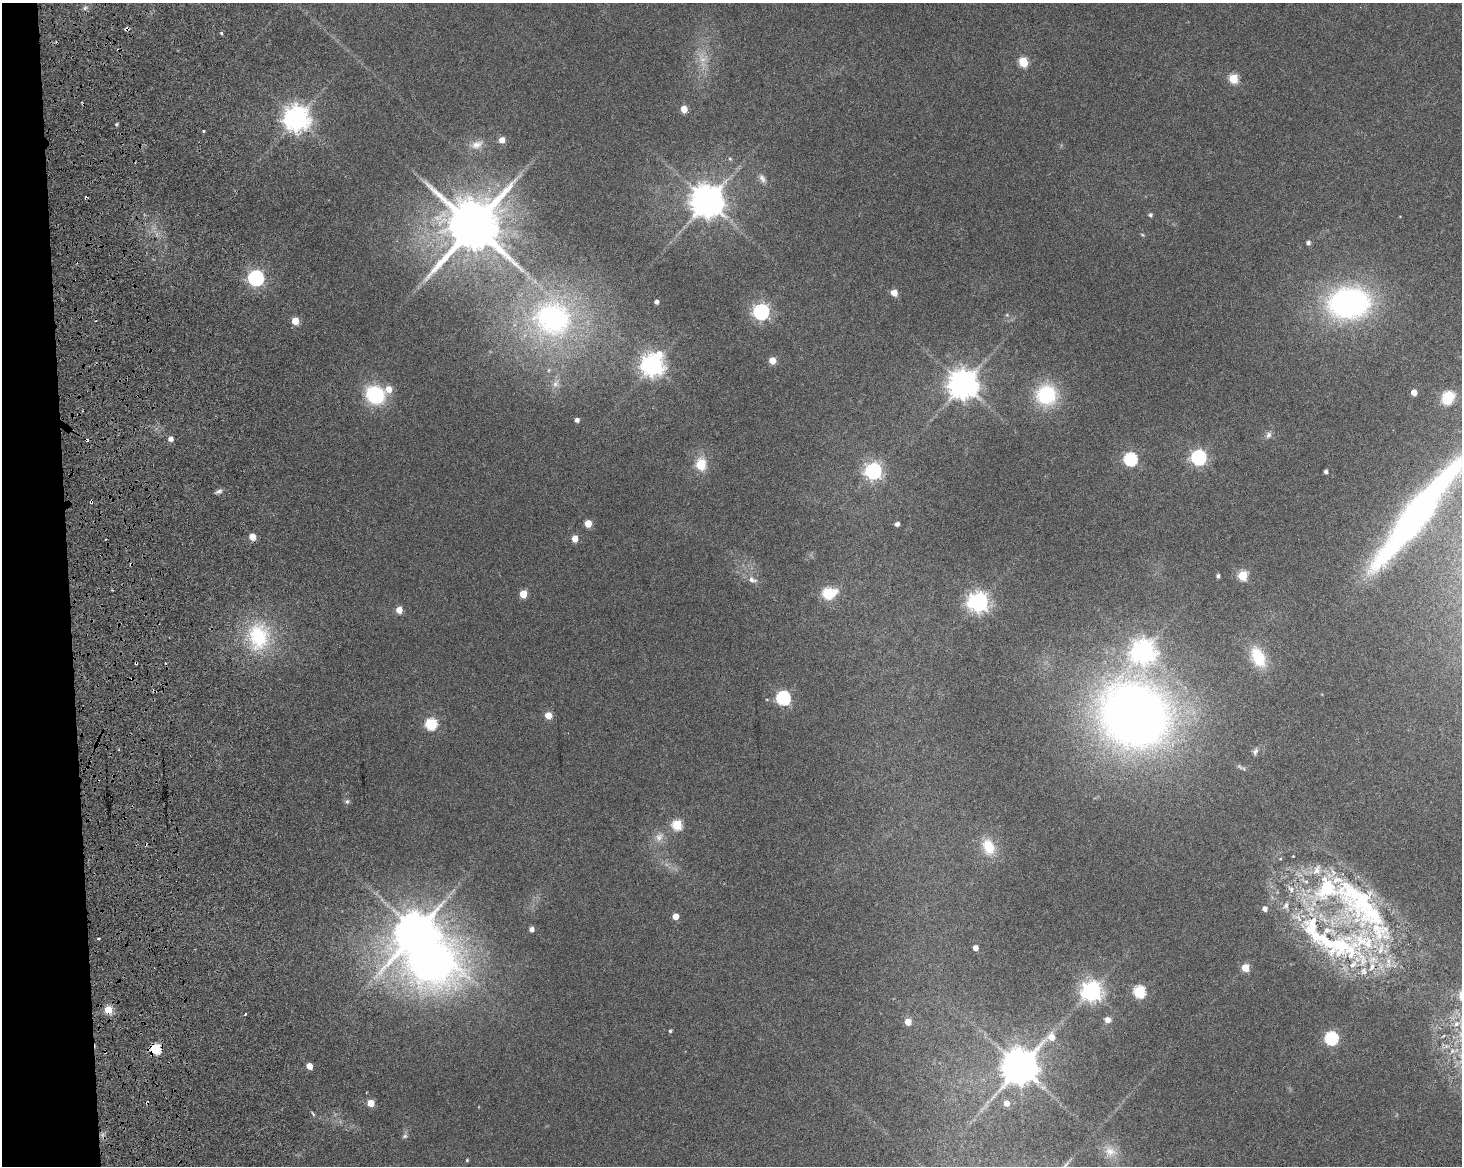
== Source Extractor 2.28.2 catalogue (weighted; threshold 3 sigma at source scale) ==
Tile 4 of 3 x 4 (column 1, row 2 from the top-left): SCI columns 80-1539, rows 2486-3649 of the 4717 x 4901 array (HDU 1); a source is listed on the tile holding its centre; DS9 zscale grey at full resolution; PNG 1464 x 1168 px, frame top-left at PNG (2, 3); no overlay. Shown black and unused: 5% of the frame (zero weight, under 3 of 6 exposures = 11% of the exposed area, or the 3 px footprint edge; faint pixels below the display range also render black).
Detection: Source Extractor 2.28.2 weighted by HDU 2 'WHT'; one run over the whole footprint, this tile lists its part. Background 0.0622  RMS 0.0032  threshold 0.0131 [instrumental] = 3 sigma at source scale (4.09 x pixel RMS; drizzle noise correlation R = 1.36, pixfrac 0.8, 0.0396/0.0396 arcsec/px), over >= 5 px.
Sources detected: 116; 2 too faint to see at this stretch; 1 inside a brighter object's white glare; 6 cosmic-ray / hot-pixel residue — not listed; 12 inside a brighter listed object's ellipse — not listed separately; the other 95 listed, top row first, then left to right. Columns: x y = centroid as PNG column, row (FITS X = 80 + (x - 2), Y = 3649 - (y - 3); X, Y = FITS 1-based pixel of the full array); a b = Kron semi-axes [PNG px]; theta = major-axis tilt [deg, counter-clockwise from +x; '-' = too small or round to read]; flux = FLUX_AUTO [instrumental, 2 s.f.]
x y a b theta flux
127 29 4 4 - 0.99
221 33 3 3 - 0.94
1023 62 6 5 - 15
1233 79 5 5 - 15
684 109 5 5 - 5.5
296 118 8 8 - 350
116 124 4 4 - 0.44
203 131 3 3 - 0.46
502 140 5 5 - 3.1
477 145 18 11 23 3.4
730 159 6 5 - 0.5
762 178 13 8 -59 1.6
707 201 10 9 - 680
1150 215 4 4 - 0.79
473 226 16 14 74 2400
1142 235 7 3 -19 0.33
1308 243 5 5 - 1.1
256 278 7 6 - 91
894 293 5 4 - 5
656 302 4 4 - 1.3
1349 303 40 29 4 83
761 312 7 7 - 110
553 319 49 43 -20 69
295 321 5 5 - 6.2
772 361 5 5 - 5.4
652 365 9 8 - 260
556 384 11 8 61 1.7
963 384 9 9 - 520
1414 392 5 4 - 3.4
375 395 18 16 -29 24
1046 395 19 19 - 23
1448 398 15 12 55 7.2
577 420 4 4 - 1.2
1268 435 9 7 66 1.2
170 439 5 5 - 1.7
1199 457 6 6 - 80
1130 459 6 6 - 45
701 465 7 6 - 14
873 471 7 7 - 120
1326 472 4 3 - 0.91
219 491 10 5 20 0.95
91 501 5 2 - 0.73
1416 515 110 18 52 150
588 523 5 5 - 6.2
897 524 4 4 - 1.1
252 537 5 5 - 4.7
575 539 5 5 - 4
131 564 3 3 - 0.55
1243 575 5 5 - 17
1218 576 4 3 - 0.82
752 580 14 8 -15 2
828 593 8 6 8 27
523 594 5 5 - 7.3
979 602 7 7 - 190
399 610 5 5 - 4.3
259 636 36 28 -88 24
1143 651 9 8 - 280
1258 657 27 16 -63 12
136 663 3 2 - 0.39
783 698 6 6 - 56
548 715 5 5 - 5.1
1134 715 60 52 -31 300
431 724 6 6 - 26
1255 752 9 6 72 0.99
347 801 6 5 - 0.72
677 825 6 5 - 18
659 837 15 11 51 3
988 847 22 16 -68 7.2
1280 859 5 3 - 0.29
1291 889 14 8 -51 2.3
1361 900 118 56 -56 75
1265 909 5 4 - 1.8
675 916 5 5 - 3
531 929 4 4 - 1.7
416 931 11 10 - 1000
1318 936 51 25 -31 26
975 948 4 4 - 2.2
1245 968 5 5 - 8.1
1092 991 7 7 - 190
1139 991 6 6 - 32
108 1010 5 5 - 8.7
245 1014 3 2 - 0.3
1108 1020 8 7 - 1.6
908 1022 5 5 - 3.8
670 1031 5 4 - 0.49
1331 1038 6 6 - 48
155 1049 6 6 - 20
309 1066 5 5 - 3.8
1020 1067 13 10 45 900
371 1103 5 5 - 6
1006 1103 6 5 - 2.8
313 1114 7 3 -55 0.44
405 1136 7 5 17 0.67
1110 1151 17 14 -27 4
467 1160 4 4 - 0.33
Overlapping masked pixels (flux is a lower limit): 6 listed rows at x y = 127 29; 91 501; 131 564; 136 663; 108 1010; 155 1049
Isophote crosses this tile's border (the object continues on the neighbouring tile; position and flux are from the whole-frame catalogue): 1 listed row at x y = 1416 515